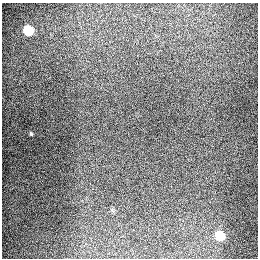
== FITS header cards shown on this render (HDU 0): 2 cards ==
NAXIS1  =                  256
NAXIS2  =                  256

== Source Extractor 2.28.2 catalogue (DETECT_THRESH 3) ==
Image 256 x 256 px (HDU 0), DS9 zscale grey, 1 PNG px = 1 image px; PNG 260 x 260 px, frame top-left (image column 1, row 256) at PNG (2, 3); no overlay
Background 1300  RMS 27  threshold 79.8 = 3 sigma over >= 5 px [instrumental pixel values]
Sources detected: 4; all 4 listed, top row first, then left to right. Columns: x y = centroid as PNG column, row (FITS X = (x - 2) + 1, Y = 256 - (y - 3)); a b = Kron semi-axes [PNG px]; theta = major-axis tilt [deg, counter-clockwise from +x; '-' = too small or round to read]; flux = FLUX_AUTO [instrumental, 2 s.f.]
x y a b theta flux
28 30 7 6 - 90000
31 134 5 3 - 2100
133 229 3 2 - 7000
220 236 7 6 - 64000